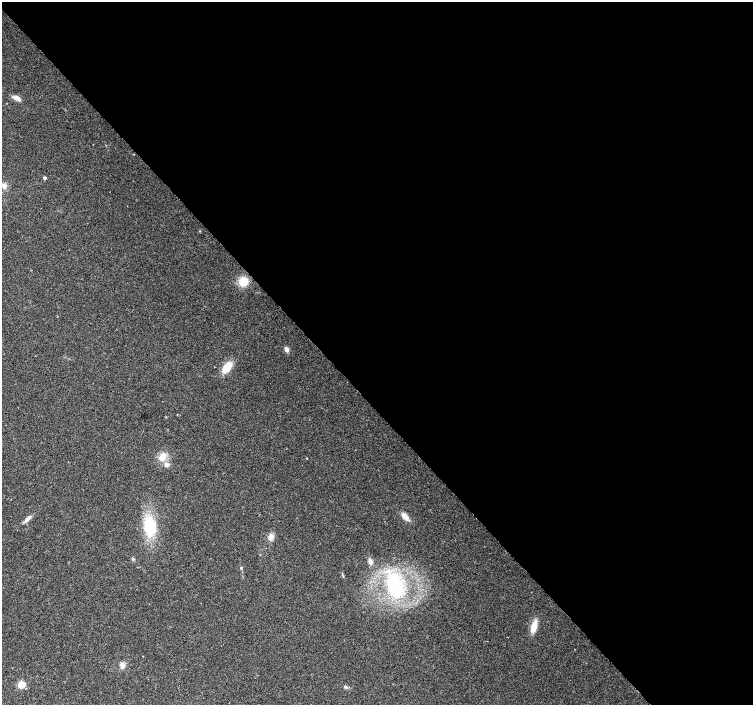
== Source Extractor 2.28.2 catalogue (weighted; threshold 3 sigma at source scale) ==
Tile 8 of 4 x 4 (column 4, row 2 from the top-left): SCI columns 4512-6013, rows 3023-4427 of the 6013 x 5980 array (HDU 1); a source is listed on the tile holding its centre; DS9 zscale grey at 2 x 2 block average (1 PNG px = mean of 2 x 2 image px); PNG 755 x 707 px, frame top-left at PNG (2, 2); no overlay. Shown black and unused: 57% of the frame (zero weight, under 2 of 3 exposures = <1% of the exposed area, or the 3 px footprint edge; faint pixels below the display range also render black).
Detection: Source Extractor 2.28.2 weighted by HDU 2 'WHT'; one run over the whole footprint, this tile lists its part. Background 0.0373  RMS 0.0076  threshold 0.0343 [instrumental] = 3 sigma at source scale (4.5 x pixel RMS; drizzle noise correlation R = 1.50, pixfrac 1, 0.0396/0.0396 arcsec/px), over >= 5 px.
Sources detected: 22; all 22 listed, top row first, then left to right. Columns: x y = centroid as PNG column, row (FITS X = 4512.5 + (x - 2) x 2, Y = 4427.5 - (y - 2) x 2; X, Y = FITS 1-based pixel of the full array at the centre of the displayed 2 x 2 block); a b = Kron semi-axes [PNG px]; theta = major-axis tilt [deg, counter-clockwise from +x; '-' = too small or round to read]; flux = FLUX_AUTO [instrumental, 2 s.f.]
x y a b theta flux
17 98 9 4 -34 11
45 178 3 2 - 5.7
4 186 6 6 - 7.7
243 281 9 8 - 30
286 349 6 4 -62 8.5
227 367 12 6 55 34
163 456 9 8 - 18
307 458 2 2 - 0.75
166 465 6 5 - 6.4
405 517 10 5 -41 13
27 519 11 4 45 8.5
149 526 16 11 -83 82
271 537 7 6 - 10
133 559 4 3 - 2.1
370 561 7 5 -64 7.1
241 568 3 3 - 2.3
395 586 23 14 -83 150
534 626 10 5 75 30
143 656 2 2 - 1.8
122 665 7 6 - 8.5
22 685 3 3 - 75
345 687 5 4 - 3.1